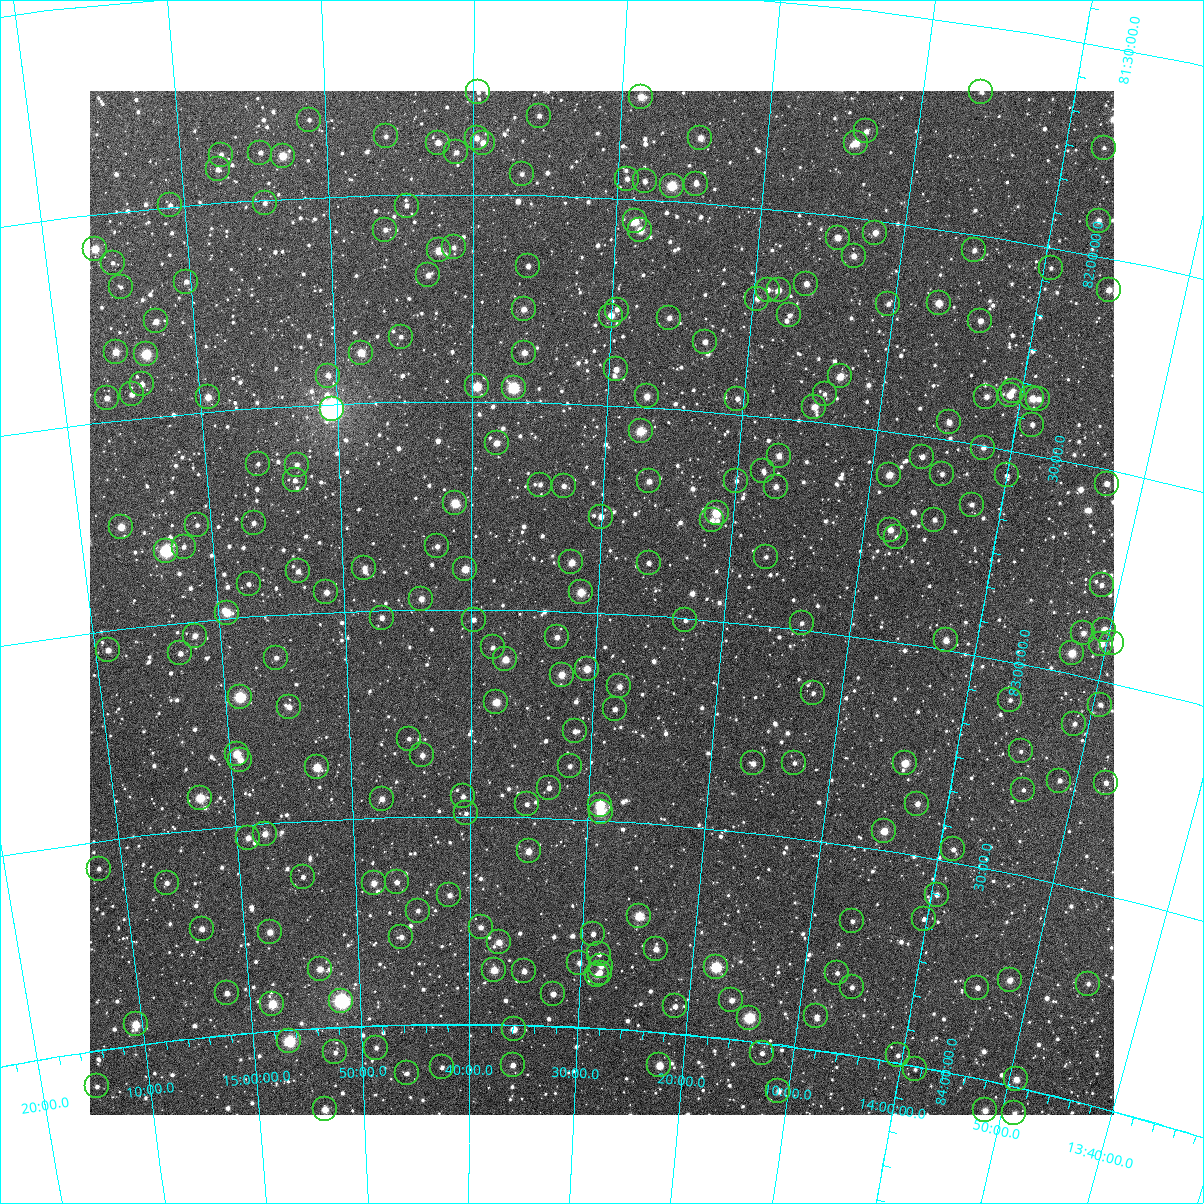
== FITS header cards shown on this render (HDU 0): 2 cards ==
NAXIS1  =                 1024
NAXIS2  =                 1024

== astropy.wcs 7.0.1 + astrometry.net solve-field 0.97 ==
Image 1024 x 1024 px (HDU 0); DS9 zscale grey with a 90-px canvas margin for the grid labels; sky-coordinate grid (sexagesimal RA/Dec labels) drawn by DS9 from the SOLVED WCS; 242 Tycho-2 reference stars matched to detected sources circled (green)
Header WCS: RA---TAN-SIP/DEC--TAN-SIP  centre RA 14:29:43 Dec +82:59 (217.43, +82.98 deg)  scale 8.67 arcsec/px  FOV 148.1' x 148.1'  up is +177 deg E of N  parity flipped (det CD > 0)
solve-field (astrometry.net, Tycho-2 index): VERIFIED the header's WCS against the Tycho-2 star catalogue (verified at 6 index scales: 15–242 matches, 0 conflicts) and refined it, rather than solving blind
Solved WCS: RA---TAN-SIP/DEC--TAN-SIP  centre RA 14:29:43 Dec +82:59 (217.43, +82.98 deg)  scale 8.68 arcsec/px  FOV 148.1' x 148.1'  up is +177 deg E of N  parity flipped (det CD > 0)
The solver's refit moves the header's centre by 0.13 arcsec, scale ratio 1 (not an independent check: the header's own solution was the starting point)
Tycho-2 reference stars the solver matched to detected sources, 242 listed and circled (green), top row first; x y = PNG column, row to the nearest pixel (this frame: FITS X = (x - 90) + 1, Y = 1024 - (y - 91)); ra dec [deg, ICRS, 3 dp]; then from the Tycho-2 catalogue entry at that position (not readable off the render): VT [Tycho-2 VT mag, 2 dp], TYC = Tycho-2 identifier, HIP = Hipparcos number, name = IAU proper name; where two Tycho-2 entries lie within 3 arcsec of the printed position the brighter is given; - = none
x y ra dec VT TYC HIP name
478 92 219.920 +81.754 11.70 4565-421-1 - -
981 92 211.537 +81.658 11.37 4564-441-1 - -
641 97 217.181 +81.754 9.94 4565-794-1 - -
539 116 218.884 +81.809 11.62 4565-645-1 - -
309 120 222.777 +81.813 12.05 4565-418-1 - -
866 131 213.357 +81.790 11.42 4565-884-1 - -
386 136 221.485 +81.859 11.89 4565-1090-1 - -
477 138 219.939 +81.864 11.02 4565-919-1 - -
700 138 216.137 +81.844 10.49 4565-652-1 - -
438 143 220.597 +81.876 10.84 4565-1096-1 - -
483 143 219.833 +81.876 10.67 4565-567-1 - -
856 143 213.508 +81.821 9.80 4565-377-1 - -
1104 148 209.362 +81.742 12.46 4564-349-1 - -
456 152 220.287 +81.900 11.46 4565-1513-1 - -
260 153 223.632 +81.886 11.58 4565-1123-1 - -
221 155 224.302 +81.885 11.88 4565-1183-1 - -
283 156 223.257 +81.896 9.76 4565-1175-1 72817 -
218 169 224.380 +81.920 11.63 4565-1239-1 - -
522 174 219.160 +81.950 11.94 4565-690-1 - -
627 179 217.345 +81.953 11.46 4565-1034-1 - -
645 181 217.042 +81.957 11.51 4565-273-1 - -
696 184 216.156 +81.955 11.53 4565-909-1 - -
672 186 216.572 +81.963 9.04 4565-436-1 - -
265 203 223.607 +82.008 11.71 4565-288-1 - -
170 205 225.245 +81.997 11.88 4565-657-1 - -
407 206 221.152 +82.027 11.92 4565-291-1 - -
635 221 217.167 +82.054 9.85 4565-1032-1 - -
1099 221 209.216 +81.916 11.05 4564-1172-1 - -
385 230 221.531 +82.084 11.63 4565-488-1 - -
640 230 217.073 +82.075 10.04 4565-510-1 - -
875 233 212.987 +82.030 10.94 4564-1059-1 - -
838 238 213.627 +82.053 10.47 4565-925-1 - -
454 247 220.331 +82.128 11.98 4565-392-1 - -
95 249 226.621 +82.083 9.79 4565-285-1 - -
439 250 220.595 +82.136 9.79 4565-306-1 - -
974 250 211.239 +82.038 11.74 4564-35-1 - -
854 256 213.309 +82.092 10.90 4564-1057-1 - -
113 263 226.340 +82.121 12.00 4565-433-1 - -
528 266 219.015 +82.171 11.54 4565-322-1 - -
1051 268 209.874 +82.050 12.05 4564-755-1 - -
428 275 220.784 +82.195 11.20 4565-314-1 - -
186 282 225.074 +82.183 11.67 4565-1140-1 - -
806 284 214.084 +82.171 11.10 4565-937-1 - -
121 287 226.241 +82.182 12.55 4565-686-1 - -
768 290 214.756 +82.195 11.55 4565-417-1 - -
779 290 214.553 +82.194 11.14 4565-656-1 - -
1109 290 208.812 +82.076 10.86 4564-225-1 - -
757 299 214.922 +82.218 10.97 4565-454-1 - -
939 303 211.717 +82.177 10.10 4564-631-1 - -
888 304 212.598 +82.196 11.60 4564-395-1 - -
524 309 219.080 +82.276 10.77 4565-1080-1 - -
617 310 217.412 +82.269 11.83 4565-674-1 - -
789 315 214.329 +82.251 11.89 4565-1128-1 - -
611 316 217.511 +82.284 11.02 4565-732-1 - -
669 318 216.464 +82.281 11.08 4565-367-1 - -
156 321 225.673 +82.273 10.85 4565-516-1 - -
980 321 210.938 +82.204 11.05 4564-747-1 - -
401 337 221.292 +82.342 11.73 4565-1168-1 - -
705 342 215.793 +82.333 11.45 4565-1455-1 - -
116 352 226.452 +82.336 10.18 4565-490-1 - -
361 353 222.016 +82.378 9.79 4565-718-1 - -
524 353 219.051 +82.380 10.68 4565-545-1 - -
146 354 225.911 +82.349 8.87 4565-373-1 73680 -
616 369 217.368 +82.413 10.78 4565-498-1 - -
328 376 222.633 +82.431 11.71 4565-1420-1 - -
840 376 213.290 +82.384 10.02 4564-841-1 - -
142 384 226.038 +82.420 11.70 4565-541-1 - -
477 386 219.912 +82.463 9.36 4565-535-1 - -
514 388 219.236 +82.466 8.42 4565-559-1 - -
1013 391 210.156 +82.357 11.70 4564-623-1 - -
132 394 226.243 +82.442 11.38 4565-1418-1 - -
825 394 213.537 +82.431 12.48 4565-1444-1 - -
1010 395 210.196 +82.368 10.92 4564-1135-1 - -
647 396 216.784 +82.474 10.42 4565-451-1 - -
208 397 224.858 +82.465 10.23 4565-967-1 - -
986 397 210.608 +82.382 11.21 4564-139-1 - -
107 398 226.707 +82.444 11.20 4566-1245-1 - -
1032 398 209.785 +82.367 10.38 4564-87-1 - -
737 399 215.120 +82.463 12.00 4565-1007-1 - -
1038 399 209.672 +82.366 11.16 4564-459-1 - -
814 407 213.698 +82.464 10.41 4565-847-1 - -
332 409 222.585 +82.512 5.71 4634-2068-1 72573 -
949 422 211.209 +82.457 11.11 4564-701-1 - -
1032 425 209.698 +82.429 11.53 4564-295-1 - -
641 431 216.860 +82.558 9.34 4634-1956-1 - -
497 443 219.534 +82.599 10.63 4634-1590-1 - -
983 448 210.506 +82.504 11.52 4634-1263-1 - -
779 456 214.250 +82.591 10.67 4634-1549-1 - -
922 457 211.599 +82.549 11.48 4634-1406-1 - -
258 464 224.021 +82.634 12.65 4634-1767-1 - -
297 465 223.294 +82.641 11.79 4634-1857-1 - -
763 471 214.513 +82.630 11.64 4634-1741-1 - -
942 474 211.183 +82.583 12.22 4634-1441-1 - -
889 475 212.163 +82.604 10.53 4634-1887-1 - -
1007 475 209.991 +82.561 11.97 4633-900-1 - -
295 480 223.342 +82.679 11.55 4634-1696-1 - -
649 481 216.649 +82.678 11.16 4634-1870-1 - -
736 481 214.999 +82.661 12.38 4634-1890-1 - -
1107 484 208.142 +82.533 11.39 4633-1114-1 - -
540 485 218.699 +82.697 12.29 4634-1638-1 - -
564 486 218.256 +82.699 11.45 4634-1908-1 - -
776 487 214.252 +82.666 11.44 4634-1327-1 - -
455 503 220.313 +82.745 9.44 4634-1401-1 - -
972 505 210.544 +82.644 11.55 4634-1337-1 - -
717 513 215.321 +82.741 9.08 4634-1824-1 70155 -
601 517 217.521 +82.769 11.78 4634-1227-1 - -
712 520 215.399 +82.761 11.58 4634-1589-1 - -
934 520 211.195 +82.694 11.98 4634-1007-1 - -
254 523 224.177 +82.776 11.81 4634-1685-1 - -
197 525 225.258 +82.770 12.00 4634-1687-1 - -
121 527 226.708 +82.756 10.04 4634-1655-1 73955 -
890 530 211.991 +82.735 10.83 4634-1574-1 - -
896 537 211.857 +82.750 11.90 4634-1940-1 - -
437 546 220.661 +82.848 11.58 4634-1606-1 - -
184 547 225.556 +82.819 11.85 4634-1076-1 - -
166 551 225.894 +82.825 7.79 4634-1565-1 73671 -
766 557 214.299 +82.836 11.84 4634-1884-1 - -
571 562 218.050 +82.882 10.28 4634-1743-1 - -
649 563 216.552 +82.874 11.78 4634-1636-1 - -
364 568 222.082 +82.896 11.56 4634-1447-1 - -
465 569 220.118 +82.903 9.91 4634-1546-1 71736 -
298 571 223.374 +82.899 11.41 4634-1654-1 - -
249 584 224.355 +82.921 11.93 4634-1544-1 - -
1102 585 207.833 +82.775 11.47 4633-557-1 - -
326 592 222.842 +82.952 10.98 4634-1595-1 - -
581 592 217.849 +82.953 9.90 4634-1717-1 - -
421 599 220.979 +82.975 10.99 4634-1745-1 - -
227 613 224.825 +82.986 9.70 4634-1656-1 - -
382 618 221.769 +83.018 11.57 4634-1123-1 - -
474 620 219.950 +83.025 12.43 4634-1564-1 - -
685 620 215.751 +83.006 12.20 4634-1272-1 - -
802 623 213.458 +82.985 12.84 4634-1691-1 - -
1104 630 207.594 +82.878 10.69 4633-1066-1 - -
1083 633 207.977 +82.898 11.25 4633-735-1 - -
195 636 225.497 +83.035 11.14 4634-1913-1 - -
557 637 218.285 +83.063 11.23 4634-990-1 - -
946 640 210.596 +82.977 10.53 4634-1503-1 - -
1112 643 207.398 +82.907 11.83 4633-1003-1 - -
1101 644 207.591 +82.913 10.56 4633-676-1 - -
493 647 219.561 +83.092 11.84 4634-1855-1 - -
108 650 227.237 +83.047 11.07 4634-1924-1 - -
180 653 225.811 +83.074 11.87 4634-1569-1 - -
1072 653 208.122 +82.951 9.74 4633-689-1 - -
276 658 223.910 +83.103 11.43 4634-1268-1 - -
505 659 219.306 +83.120 10.16 4634-1307-1 - -
587 669 217.660 +83.137 10.86 4634-1961-1 - -
562 675 218.160 +83.154 10.27 4634-1061-1 - -
619 686 216.983 +83.175 11.19 4634-1136-1 - -
813 693 213.062 +83.149 12.70 4634-995-1 - -
240 697 224.694 +83.191 8.53 4634-1776-1 - -
1010 700 209.129 +83.090 13.45 4633-924-1 - -
496 702 219.474 +83.224 9.92 4634-1461-1 - -
1100 705 207.350 +83.057 11.62 4633-561-1 - -
289 707 223.718 +83.222 10.99 4634-1907-1 - -
615 709 217.052 +83.231 11.34 4634-1185-1 - -
1074 724 207.771 +83.115 12.24 4633-595-1 - -
575 731 217.846 +83.289 11.35 4634-1009-1 - -
409 739 221.276 +83.311 12.30 4634-1048-1 - -
1021 751 208.714 +83.207 12.36 4633-330-1 - -
237 754 224.853 +83.328 9.62 4634-1225-1 - -
422 755 221.001 +83.351 11.44 4634-1523-1 - -
240 760 224.786 +83.343 10.79 4634-1373-1 - -
753 763 214.123 +83.335 11.00 4634-1772-1 - -
794 763 213.270 +83.322 11.98 4634-1040-1 - -
905 763 211.003 +83.285 9.93 4634-1294-1 - -
570 766 217.926 +83.373 12.15 4634-1080-1 - -
317 767 223.202 +83.373 9.71 4634-937-1 - -
1059 781 207.820 +83.257 11.60 4633-522-1 - -
1106 783 206.883 +83.237 11.48 4633-1126-1 - -
549 788 218.343 +83.427 11.77 4634-1806-1 - -
1023 790 208.507 +83.297 12.50 4633-1039-1 - -
463 796 220.152 +83.451 11.78 4634-1478-1 - -
200 798 225.703 +83.426 9.25 4634-985-1 - -
382 799 221.868 +83.455 10.85 4634-1452-1 - -
527 804 218.798 +83.468 12.16 4634-1168-1 - -
917 804 210.615 +83.377 11.52 4634-1719-1 - -
600 805 217.253 +83.462 9.10 4634-1474-1 - -
601 812 217.229 +83.481 9.32 4634-1682-1 - -
466 813 220.087 +83.492 11.89 4634-1898-1 - -
884 831 211.215 +83.454 9.90 4634-984-1 - -
265 834 224.390 +83.525 10.78 4634-1928-1 - -
248 838 224.748 +83.531 11.08 4634-1070-1 - -
953 849 209.706 +83.470 11.70 4633-312-1 - -
529 851 218.735 +83.581 10.58 4634-1888-1 - -
99 869 228.002 +83.567 12.37 4634-26-1 - -
303 877 223.629 +83.634 11.63 4634-1835-1 - -
397 882 221.592 +83.656 11.35 4634-1196-1 - -
167 883 226.583 +83.620 11.86 4634-960-1 - -
374 883 222.097 +83.657 10.77 4634-1409-1 - -
449 895 220.444 +83.689 11.38 4634-1813-1 - -
937 895 209.877 +83.584 11.67 4633-661-1 - -
418 911 221.142 +83.726 11.86 4634-1222-1 - -
639 916 216.263 +83.725 9.31 4634-930-1 70485 -
924 919 210.059 +83.647 12.36 4634-1187-1 - -
852 921 211.593 +83.681 12.18 4634-1481-1 - -
481 927 219.755 +83.766 11.61 4634-963-1 - -
202 929 225.927 +83.740 10.92 4634-922-1 - -
270 932 224.437 +83.762 11.14 4634-954-1 - -
593 934 217.253 +83.774 11.90 4634-1081-1 - -
401 937 221.518 +83.789 11.52 4634-1148-1 - -
499 942 219.344 +83.802 10.60 4634-1896-1 - -
656 949 215.837 +83.801 11.11 4634-1797-1 - -
599 954 217.100 +83.823 11.98 4634-1436-1 - -
579 963 217.535 +83.846 12.25 4634-1104-1 - -
601 966 217.039 +83.850 11.19 4634-1199-1 - -
716 967 214.463 +83.832 9.93 4634-2021-1 - -
320 969 223.372 +83.858 10.70 4634-916-1 - -
494 970 219.445 +83.869 9.95 4634-1363-1 - -
524 971 218.765 +83.871 11.52 4634-1465-1 - -
600 973 217.062 +83.867 11.09 4634-1208-1 - -
837 973 211.762 +83.809 11.80 4634-973-1 - -
597 975 217.128 +83.873 11.69 4634-1445-1 - -
1010 980 207.952 +83.753 10.74 4633-293-1 - -
1088 984 206.246 +83.718 11.69 4633-593-1 - -
852 987 211.382 +83.839 11.75 4634-949-1 - -
977 988 208.623 +83.786 11.66 4633-950-1 - -
227 993 225.504 +83.900 11.43 4634-124-1 - -
553 994 218.088 +83.923 11.32 4634-1186-1 - -
731 1000 214.038 +83.908 11.25 4634-1879-1 - -
341 1001 222.919 +83.937 7.10 4634-1355-1 72687 -
272 1004 224.493 +83.936 9.40 4634-989-1 - -
675 1006 215.306 +83.935 11.36 4634-983-1 - -
816 1016 212.077 +83.920 12.26 4634-1175-1 - -
749 1018 213.589 +83.945 8.56 4634-965-1 69563 -
136 1024 227.642 +83.951 9.78 4634-373-1 - -
514 1029 218.972 +84.011 10.48 4634-1054-1 - -
289 1041 224.164 +84.027 8.35 4634-1442-1 73119 -
376 1048 222.159 +84.054 13.27 4634-1011-1 - -
335 1052 223.117 +84.061 11.70 4634-1269-1 - -
762 1053 213.208 +84.025 13.08 4634-1184-1 - -
898 1055 210.101 +83.982 12.15 4634-1347-1 - -
513 1065 218.976 +84.097 11.54 4634-941-1 - -
659 1065 215.547 +84.080 10.09 4634-1952-1 - -
442 1067 220.635 +84.104 11.75 4634-1684-1 - -
915 1069 209.651 +84.008 12.22 4633-529-1 - -
407 1073 221.465 +84.117 11.85 4634-1467-1 - -
1016 1079 207.325 +83.982 10.46 4633-468-1 - -
97 1086 228.726 +84.086 11.59 4634-64-1 - -
778 1091 212.711 +84.112 11.21 4634-1536-1 - -
325 1109 223.426 +84.197 10.36 4634-1462-1 - -
985 1110 207.875 +84.072 10.78 4633-819-1 - -
1014 1113 207.189 +84.063 11.25 4633-865-1 - -